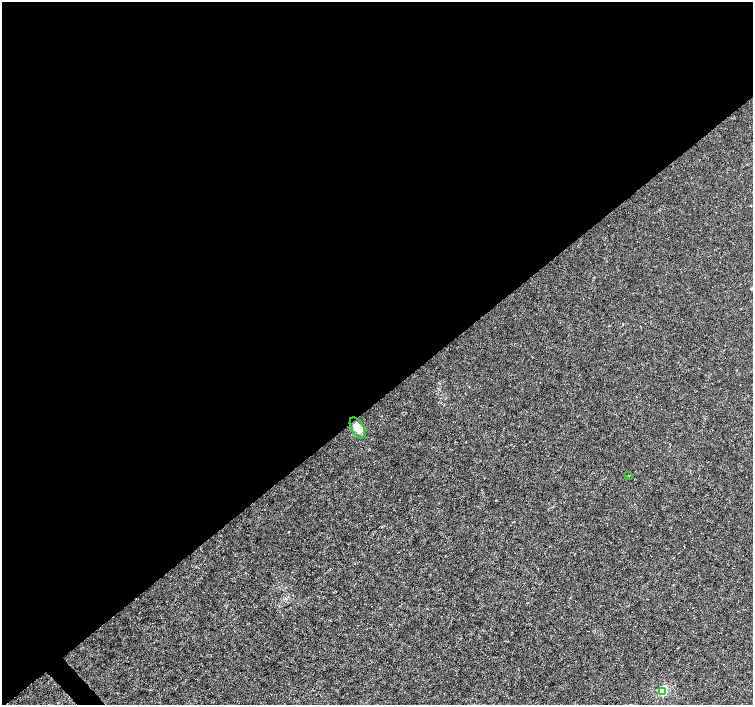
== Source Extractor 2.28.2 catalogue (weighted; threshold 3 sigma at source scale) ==
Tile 2 of 4 x 4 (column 2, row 1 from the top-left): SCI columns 1508-3009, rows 4425-5829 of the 6012 x 5974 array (HDU 1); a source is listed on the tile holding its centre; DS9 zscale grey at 2 x 2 block average (1 PNG px = mean of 2 x 2 image px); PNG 755 x 707 px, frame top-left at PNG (2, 2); each listed source drawn as its Kron ellipse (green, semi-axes under 4 px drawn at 4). Shown black and unused: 57% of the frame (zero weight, under 3 of 4 exposures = <1% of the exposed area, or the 3 px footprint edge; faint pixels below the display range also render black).
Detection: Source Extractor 2.28.2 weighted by HDU 2 'WHT'; one run over the whole footprint, this tile lists its part. Background 0.00121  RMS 0.0013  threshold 0.00598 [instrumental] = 3 sigma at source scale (4.5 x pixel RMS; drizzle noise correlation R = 1.50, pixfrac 1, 0.0396/0.0396 arcsec/px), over >= 5 px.
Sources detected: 3; all 3 listed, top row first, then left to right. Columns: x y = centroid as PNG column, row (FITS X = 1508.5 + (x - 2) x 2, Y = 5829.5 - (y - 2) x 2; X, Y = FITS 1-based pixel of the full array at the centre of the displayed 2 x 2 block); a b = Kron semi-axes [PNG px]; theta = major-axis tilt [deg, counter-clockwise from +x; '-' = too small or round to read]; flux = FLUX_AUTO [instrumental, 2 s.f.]
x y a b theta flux
358 428 11 6 -58 3.2
629 475 2 2 - 0.11
663 691 3 3 - 21